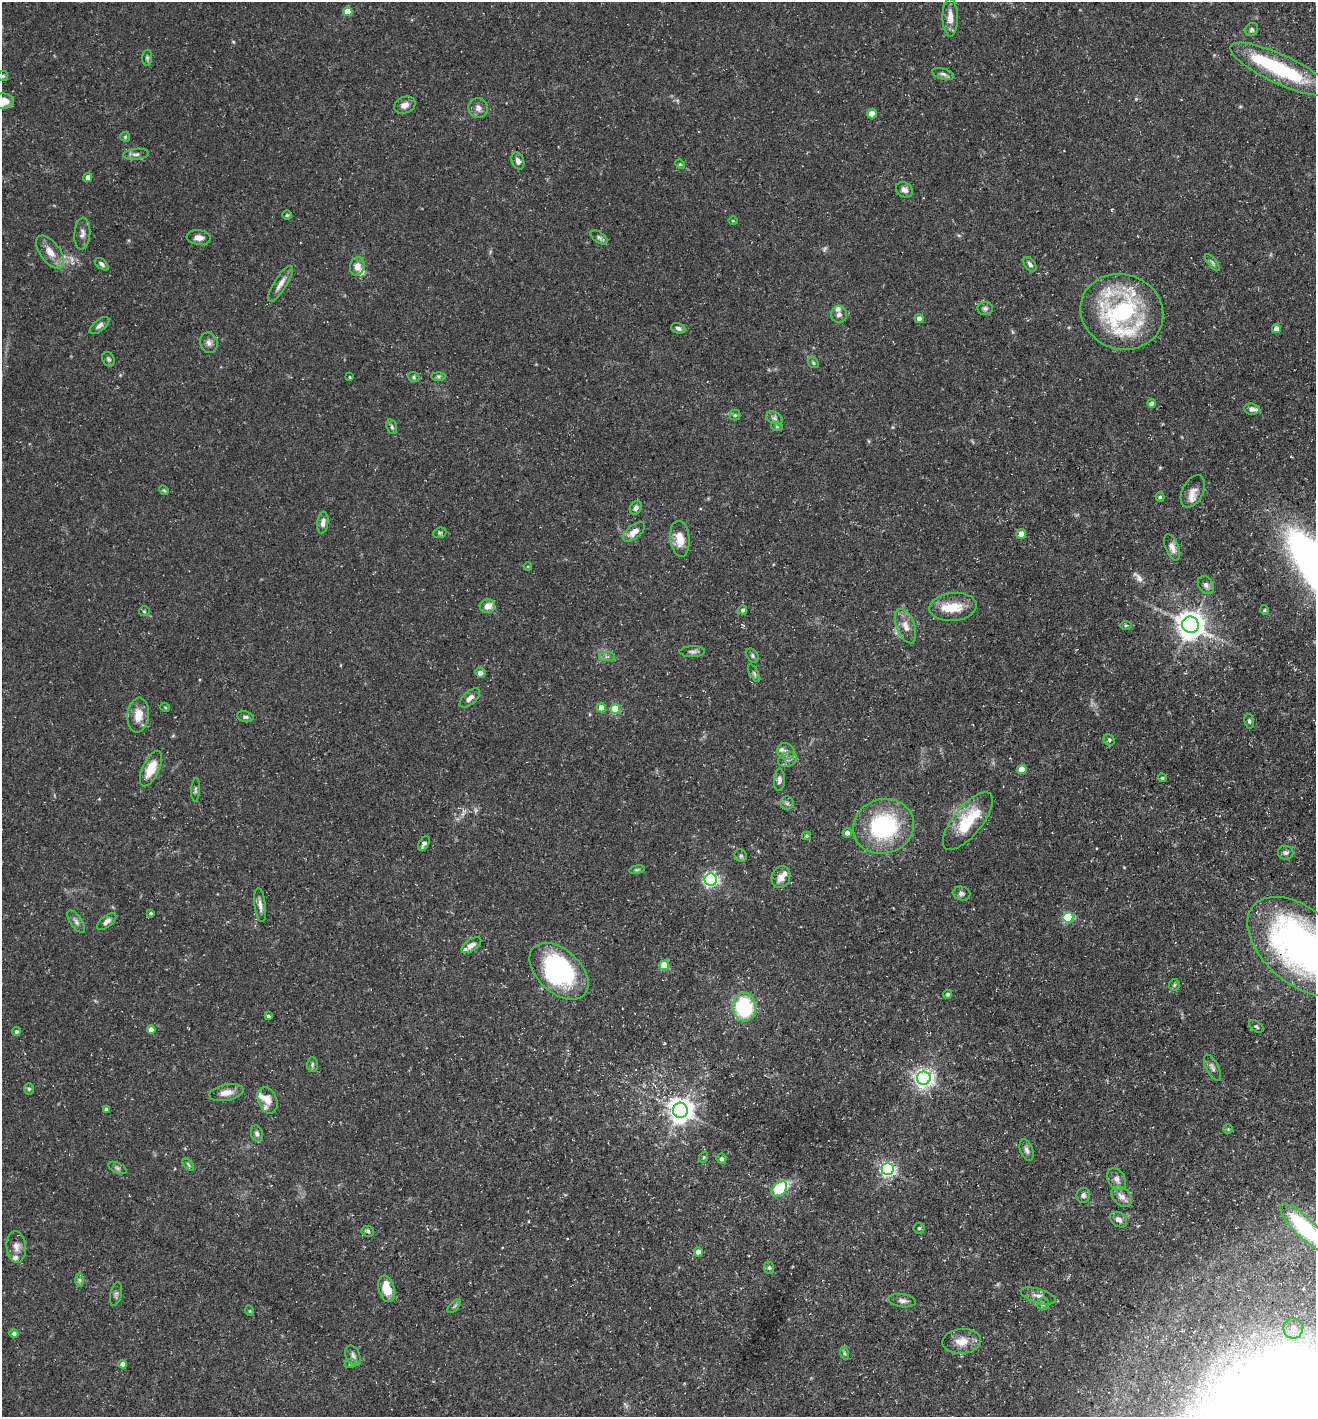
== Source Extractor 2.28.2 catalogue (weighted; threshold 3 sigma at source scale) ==
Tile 6 of 4 x 4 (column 2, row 2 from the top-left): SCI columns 1455-2768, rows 2833-4247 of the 5674 x 5663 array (HDU 1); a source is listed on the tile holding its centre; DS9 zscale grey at full resolution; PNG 1318 x 1419 px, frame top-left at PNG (2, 2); each listed source drawn as its Kron ellipse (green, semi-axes under 4 px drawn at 4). Shown black and unused: <1% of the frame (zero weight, under 3 of 5 exposures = <1% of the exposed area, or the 3 px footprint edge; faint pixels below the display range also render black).
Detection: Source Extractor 2.28.2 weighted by HDU 2 'WHT'; one run over the whole footprint, this tile lists its part. Background 0.0534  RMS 0.0049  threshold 0.0221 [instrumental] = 3 sigma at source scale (4.5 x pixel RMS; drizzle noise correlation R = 1.50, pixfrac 1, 0.05/0.05 arcsec/px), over >= 5 px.
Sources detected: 174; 2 too faint to see at this stretch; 2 inside a brighter object's white glare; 1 long thin detection or spike segment (spike, bleed or trail) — neither listed nor drawn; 12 inside a brighter listed object's ellipse — not listed separately; the other 157 listed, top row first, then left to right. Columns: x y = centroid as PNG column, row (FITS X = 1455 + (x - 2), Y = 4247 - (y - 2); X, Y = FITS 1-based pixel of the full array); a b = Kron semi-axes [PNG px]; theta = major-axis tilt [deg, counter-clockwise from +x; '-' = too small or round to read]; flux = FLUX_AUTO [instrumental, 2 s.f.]
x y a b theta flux
348 11 4 4 - 8.4
950 18 19 7 -89 5.5
1252 30 7 6 - 1.2
147 58 8 5 88 1
1280 69 54 14 -25 44
943 74 11 5 -17 1.7
3 76 5 5 - 0.74
3 101 11 7 -2 7.5
405 105 11 8 22 3.4
478 108 10 9 - 2.5
872 114 4 4 - 9.7
125 137 5 4 - 0.68
136 154 13 5 6 1.7
518 161 9 6 -69 2.1
680 164 5 4 - 0.54
88 178 4 4 - 3.5
904 190 9 7 -34 2.2
287 215 5 5 - 0.69
733 221 5 3 - 0.5
82 234 16 8 85 2.7
599 237 10 5 -35 1.3
199 238 12 7 -6 3.2
50 252 19 10 -53 5.8
1212 262 10 4 -50 1.2
102 264 8 4 -38 1.3
1030 264 8 5 -52 1.3
357 266 9 7 76 3.7
280 284 20 6 57 3.7
985 308 7 6 - 1.2
1122 312 42 37 -20 78
839 314 8 8 - 2.1
919 318 4 4 - 1.8
99 326 12 5 39 1.9
678 328 7 5 -18 1.5
1276 329 4 4 - 4
209 343 10 8 -69 2.1
108 359 7 6 - 1.1
813 362 6 4 -53 0.71
438 376 7 4 -1 0.91
350 377 4 3 - 0.48
414 377 6 5 - 0.78
1152 403 4 4 - 3.4
1252 409 8 5 -6 2
735 415 5 5 - 0.77
774 418 9 5 -27 1.4
392 427 7 5 -72 0.95
777 427 6 4 -19 0.6
164 490 5 4 - 0.63
1193 491 17 10 63 3.7
1160 497 5 4 - 0.78
636 508 7 5 55 1.6
323 523 11 5 82 2.4
634 532 13 6 39 4.5
440 533 7 5 21 0.76
1021 534 5 4 - 4.8
680 539 18 9 -85 7
1172 547 14 6 -67 3
528 566 4 3 - 0.43
1206 585 9 7 -55 1.9
487 606 8 6 22 4.6
953 607 24 14 6 10
743 610 4 4 - 1.3
1264 610 5 3 - 0.47
144 611 5 5 - 0.65
1126 625 6 4 1 0.65
1190 625 8 8 - 660
906 626 18 9 -69 4.7
692 652 13 5 1 1.5
752 656 8 5 -53 1.1
607 657 8 4 0 1.2
480 673 5 5 - 2.9
754 673 10 3 -61 0.85
470 698 12 6 43 2.5
165 707 5 3 - 0.47
601 708 4 4 - 7.5
615 709 5 5 - 19
138 715 17 11 83 7
245 717 8 5 -12 1.3
1249 721 7 5 -81 0.89
1109 740 6 5 - 0.8
786 751 9 8 - 2.1
787 759 9 7 24 2.2
151 769 19 8 65 10
1022 769 5 4 - 7.3
1162 778 4 4 - 0.65
779 780 11 5 87 1.8
196 790 12 4 87 0.97
787 803 6 6 - 1.2
968 821 35 14 51 23
884 826 31 27 18 54
847 833 5 4 - 2.6
806 836 4 4 - 0.64
424 844 8 5 60 1.7
1286 853 8 7 - 1.5
741 856 6 6 - 1.1
637 870 8 4 9 0.7
781 877 11 9 68 4
711 880 6 6 - 130
962 893 9 7 -14 1.4
260 905 17 5 -82 2.5
151 913 4 3 - 0.75
1068 917 5 5 - 32
76 922 13 5 -55 1.9
107 922 11 5 38 2
471 945 11 5 35 2.8
1301 947 63 37 -41 220
664 965 5 5 - 17
559 971 35 21 -42 65
1174 985 6 5 - 0.83
948 994 4 4 - 0.99
744 1007 14 11 -84 41
268 1016 4 4 - 0.98
1256 1026 8 5 -34 0.91
151 1030 4 4 - 4.2
16 1031 4 4 - 1.1
312 1064 7 5 89 0.97
1212 1068 14 6 -63 1.8
924 1078 7 6 - 240
29 1089 6 5 - 0.85
226 1093 17 8 11 4.4
268 1100 13 9 -68 4.4
106 1109 4 3 - 1
680 1110 7 7 - 490
1228 1129 4 4 - 0.55
257 1134 8 6 -74 1.6
1027 1150 11 6 -71 1.9
704 1157 6 3 70 0.55
721 1159 5 5 - 1.3
188 1165 7 4 -47 0.75
117 1168 10 5 -25 1.2
888 1169 6 6 - 130
1116 1179 12 8 -58 2.8
779 1189 9 6 44 27
1083 1195 7 7 - 1.5
1122 1197 12 8 -44 3.3
1119 1220 9 6 -38 2.5
919 1228 5 5 - 0.82
1306 1229 34 10 -44 47
368 1231 6 5 - 0.92
16 1247 16 9 -85 3.8
698 1252 4 4 - 3.9
769 1268 6 5 - 0.91
79 1280 7 4 -90 1.1
386 1289 13 8 -75 9.4
116 1294 12 5 78 1.4
1038 1296 18 7 -17 3.2
902 1301 14 6 -8 2.2
1043 1304 6 6 - 1.1
454 1306 8 3 45 0.89
250 1311 5 3 - 0.45
1293 1328 10 9 - 4.6
14 1333 4 4 - 1.4
962 1341 19 12 5 6.7
844 1353 6 4 -71 0.79
353 1355 10 7 -64 1.9
123 1364 4 4 - 3.3
350 1364 6 3 18 0.65
Isophote crosses this tile's border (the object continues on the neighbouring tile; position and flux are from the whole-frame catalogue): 3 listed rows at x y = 3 101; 1301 947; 1306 1229